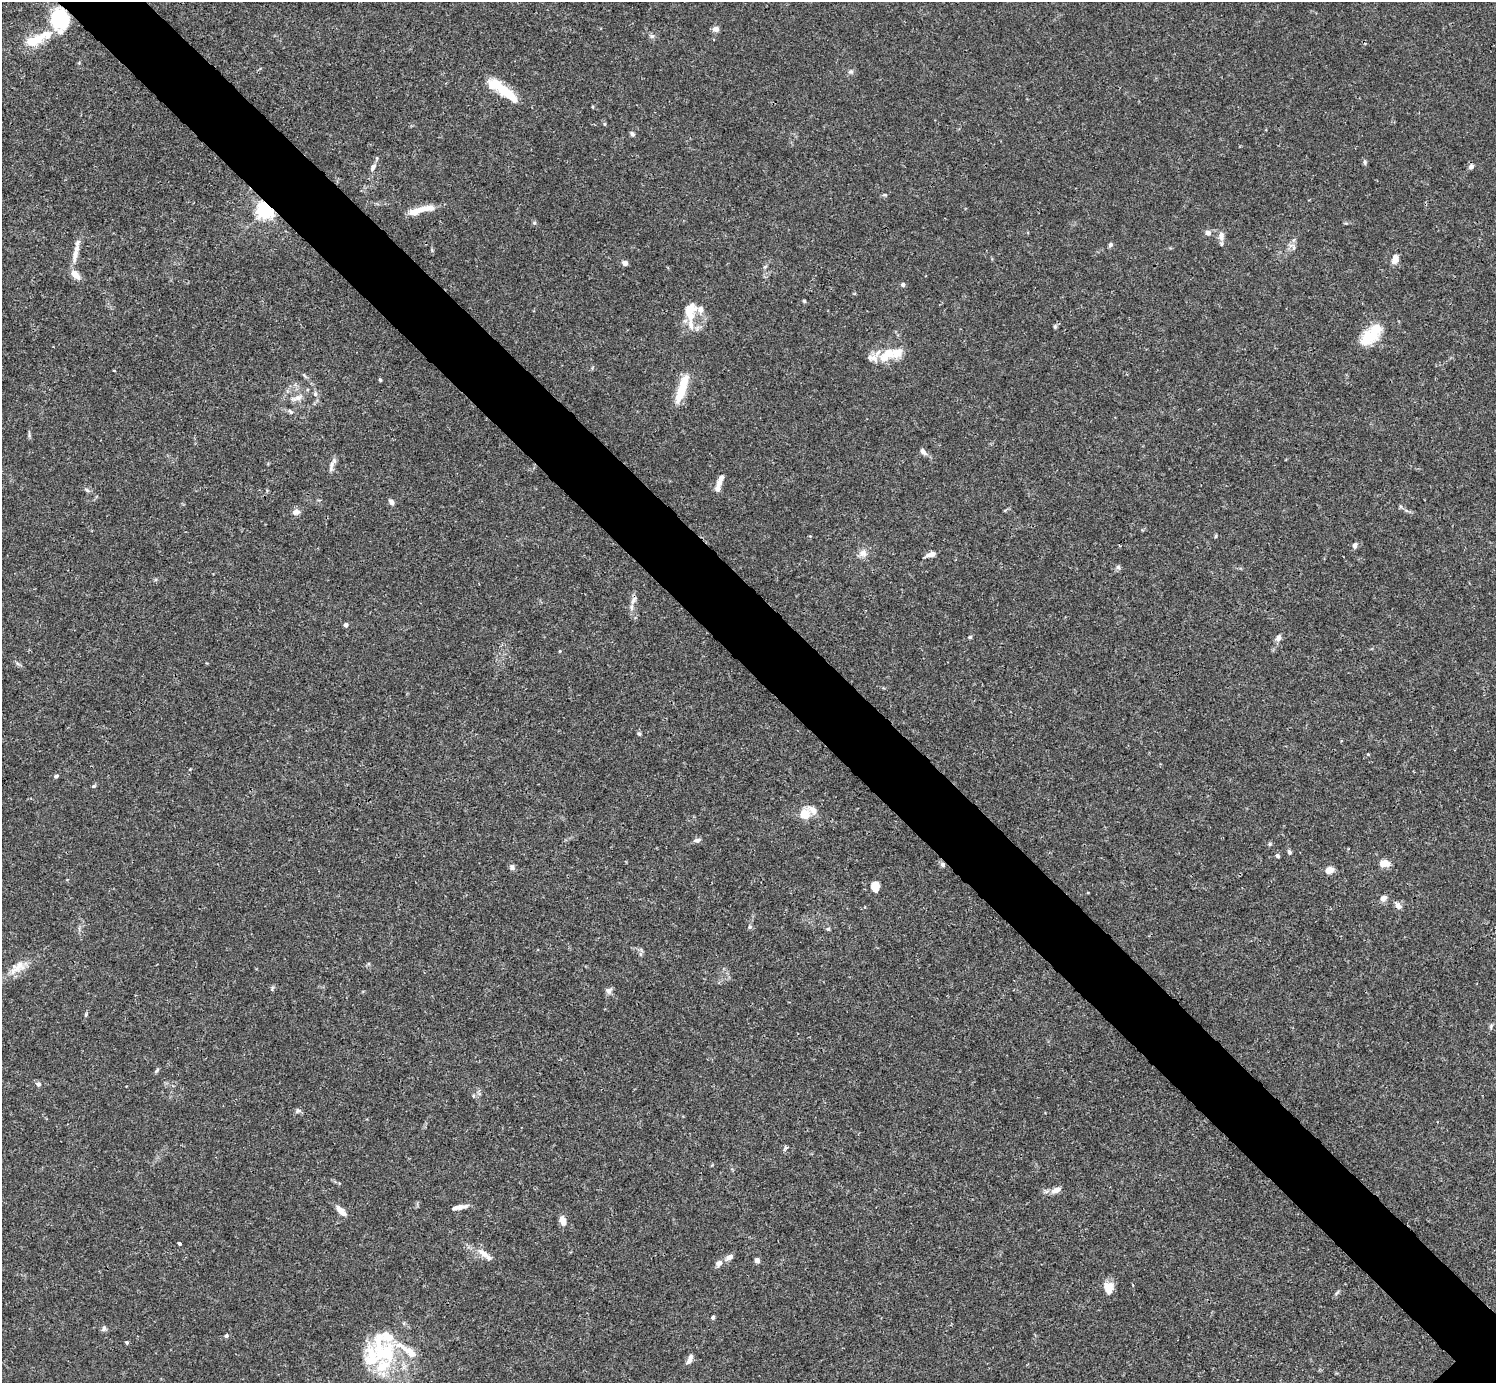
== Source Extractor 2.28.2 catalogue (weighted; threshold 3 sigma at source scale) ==
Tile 11 of 4 x 4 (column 3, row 3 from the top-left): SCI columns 2991-4484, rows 1540-2920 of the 5983 x 5982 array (HDU 1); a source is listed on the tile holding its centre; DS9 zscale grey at full resolution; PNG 1498 x 1385 px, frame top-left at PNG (2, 2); no overlay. Shown black and unused: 6% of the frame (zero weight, under 3 of 4 exposures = <1% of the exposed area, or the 3 px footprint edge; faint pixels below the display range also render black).
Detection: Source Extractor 2.28.2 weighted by HDU 2 'WHT'; one run over the whole footprint, this tile lists its part. Background 0.0163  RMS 0.0022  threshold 0.00973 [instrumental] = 3 sigma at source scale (4.5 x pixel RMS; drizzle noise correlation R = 1.50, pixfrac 1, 0.05/0.05 arcsec/px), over >= 5 px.
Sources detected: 115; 2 inside a brighter object's white glare — not listed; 16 inside a brighter listed object's ellipse — not listed separately; the other 97 listed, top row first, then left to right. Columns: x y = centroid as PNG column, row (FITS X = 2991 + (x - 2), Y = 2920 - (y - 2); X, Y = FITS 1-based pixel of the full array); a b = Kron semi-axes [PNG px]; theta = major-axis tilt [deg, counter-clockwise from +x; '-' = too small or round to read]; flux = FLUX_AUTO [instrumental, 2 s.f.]
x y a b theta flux
59 19 12 10 -71 28
716 29 7 6 - 1
652 36 7 6 - 0.52
36 40 28 13 20 5.1
851 72 7 6 - 0.51
498 86 30 11 -28 5.8
604 124 5 3 - 0.22
632 134 7 5 -53 0.46
1365 162 8 4 -82 0.36
1471 166 7 6 - 0.74
373 167 10 6 56 0.74
884 195 6 3 0 0.28
426 208 21 8 5 2.5
264 211 6 6 - 83
534 223 5 5 - 0.31
1208 233 6 6 - 1
1221 236 11 8 -89 1.3
1110 245 5 5 - 0.55
75 255 24 7 78 2.1
1395 259 11 7 79 1.7
625 263 6 5 - 0.9
75 274 12 6 -43 2.2
903 284 5 5 - 0.44
804 301 4 4 - 0.27
690 311 22 14 81 4.4
1055 326 5 5 - 0.32
1368 337 28 17 39 5.6
897 353 28 13 8 4.1
304 375 7 3 -53 0.31
380 380 4 3 - 0.3
682 388 36 9 72 5.7
315 394 6 5 - 0.44
297 398 16 7 22 1.3
290 412 9 5 -49 0.46
29 435 7 4 -76 0.36
923 452 11 6 -48 0.83
331 465 18 5 81 1
720 480 17 7 69 1.5
87 490 7 4 -45 0.4
391 502 7 5 -48 0.68
296 512 9 7 12 1.1
1216 536 5 3 - 0.22
1355 545 8 6 87 0.58
863 553 11 9 17 1.3
931 554 11 5 13 1.1
1118 567 6 6 - 0.48
633 600 11 5 57 0.81
346 625 5 5 - 0.5
970 637 4 4 - 0.29
1278 638 9 6 66 0.86
560 651 4 3 - 0.18
639 734 6 5 - 0.32
190 769 4 3 - 0.23
56 776 6 4 11 0.37
94 786 6 4 20 0.31
805 814 9 9 - 2.9
697 840 8 5 9 0.72
1269 844 6 4 89 0.28
1289 852 6 5 - 0.41
1277 855 5 4 - 0.35
1384 863 10 7 -5 2.6
943 864 6 6 - 0.6
512 867 7 7 - 0.63
1329 870 8 6 16 1.9
875 886 9 8 - 2.8
1383 898 8 6 47 1
1398 906 10 6 -51 0.88
750 927 6 5 - 0.37
828 929 6 4 18 0.27
640 954 7 4 -88 0.43
18 967 21 13 35 2.9
272 989 8 3 86 0.28
609 991 8 8 - 0.73
86 1014 5 4 - 0.26
1491 1026 8 4 89 0.34
157 1070 7 4 45 0.34
38 1084 7 6 - 0.59
473 1096 5 3 - 0.24
298 1110 6 6 - 0.52
785 1147 6 3 -72 0.34
1056 1190 12 7 21 1.4
459 1207 19 5 12 1.4
341 1211 14 6 -46 1.9
563 1220 10 6 -74 1.8
180 1244 3 3 - 0.37
483 1253 20 8 -41 2
729 1257 11 6 26 0.99
757 1260 5 5 - 0.95
719 1263 10 8 32 0.93
1108 1288 14 10 -69 2.5
1337 1293 8 3 45 0.36
713 1317 4 4 - 0.45
104 1328 7 6 - 0.5
226 1335 5 4 - 0.32
127 1342 5 4 - 0.28
384 1351 40 32 -10 15
690 1359 12 5 67 1.1
Overlapping masked pixels (flux is a lower limit): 3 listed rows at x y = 59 19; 264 211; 943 864